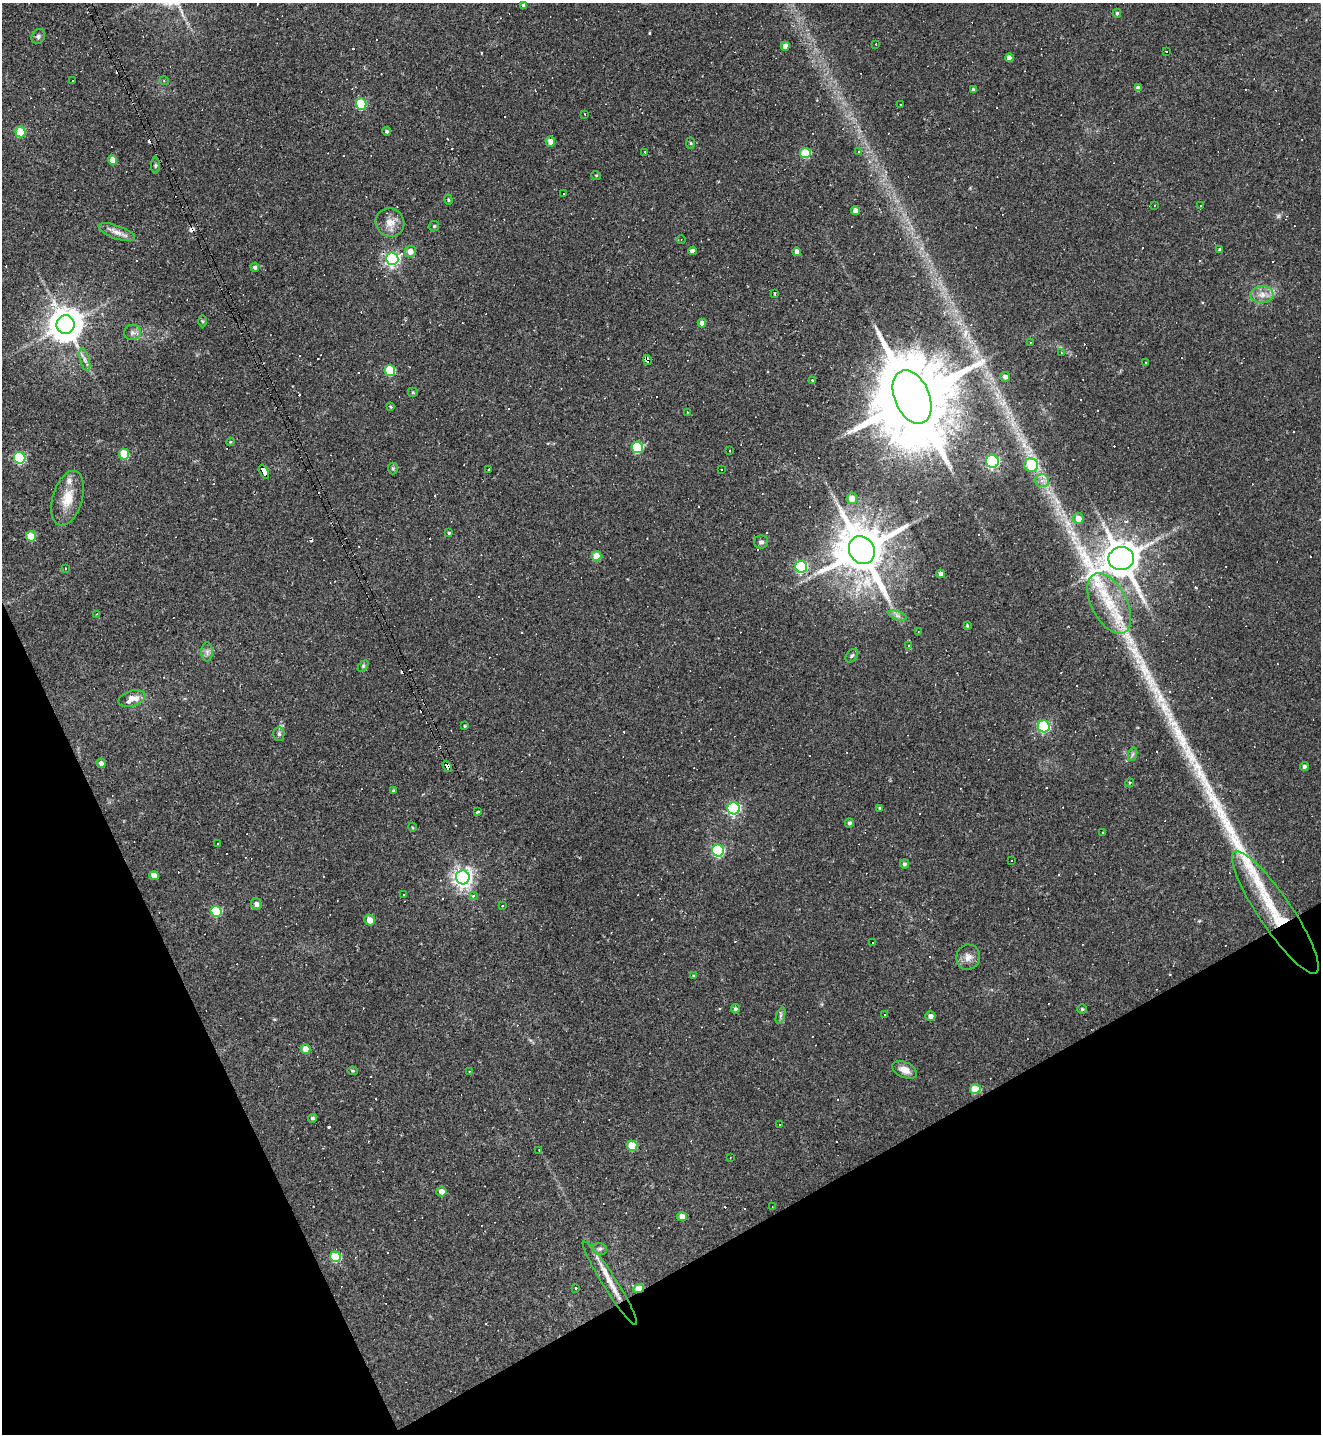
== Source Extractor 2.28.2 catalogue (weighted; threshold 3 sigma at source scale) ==
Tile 14 of 4 x 4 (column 2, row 4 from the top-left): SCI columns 1607-2925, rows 1-1432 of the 5717 x 5726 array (HDU 1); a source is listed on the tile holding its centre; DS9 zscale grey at full resolution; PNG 1323 x 1436 px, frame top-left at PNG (2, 3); each listed source drawn as its Kron ellipse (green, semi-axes under 4 px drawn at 4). Shown black and unused: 22% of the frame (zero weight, under 2 of 3 exposures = <1% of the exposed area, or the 3 px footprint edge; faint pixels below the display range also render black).
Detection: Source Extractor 2.28.2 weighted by HDU 2 'WHT'; one run over the whole footprint, this tile lists its part. Background 0.065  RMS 0.0054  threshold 0.0241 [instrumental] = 3 sigma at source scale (4.5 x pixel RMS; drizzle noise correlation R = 1.50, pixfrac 1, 0.05/0.05 arcsec/px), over >= 5 px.
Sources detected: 230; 1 too faint to see at this stretch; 81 cosmic-ray / hot-pixel residue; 2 long thin detections or spike segments (spike, bleed or trail) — neither listed nor drawn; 1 inside a brighter listed object's ellipse — not listed separately; the other 145 listed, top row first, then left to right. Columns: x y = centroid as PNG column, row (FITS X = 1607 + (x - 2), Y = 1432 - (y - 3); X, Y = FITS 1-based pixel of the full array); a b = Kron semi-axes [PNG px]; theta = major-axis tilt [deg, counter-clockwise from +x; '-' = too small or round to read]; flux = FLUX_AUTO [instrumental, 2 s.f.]
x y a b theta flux
523 5 4 4 - 1.2
1117 13 4 4 - 0.79
38 36 8 6 58 1.3
876 44 2 2 - 0.38
785 46 4 4 - 3.7
1166 51 2 2 - 0.32
1009 58 4 4 - 3.4
72 80 2 2 - 0.47
164 81 4 3 - 0.46
1138 88 4 4 - 2.4
973 90 4 3 - 1.6
361 104 5 5 - 33
900 104 2 2 - 0.42
585 114 3 2 - 0.4
386 131 4 4 - 0.86
20 132 5 5 - 22
550 141 5 5 - 3.7
691 143 6 4 -88 0.58
645 152 3 2 - 0.59
858 152 4 3 - 0.52
805 153 5 5 - 24
113 160 5 4 - 5.8
155 166 8 4 89 0.76
596 175 5 3 - 0.45
564 194 3 3 - 2.3
448 200 5 4 - 0.61
1154 205 3 2 - 0.4
1200 205 3 3 - 5.1
855 211 4 4 - 4.1
390 222 15 14 - 5.5
434 226 5 5 - 0.73
117 232 19 6 -19 3.8
681 239 4 3 - 0.44
1220 250 3 3 - 1.1
410 251 6 5 - 3.9
693 251 4 3 - 5.3
797 252 4 4 - 2.4
392 259 6 6 - 140
255 267 4 4 - 1.3
774 294 3 3 - 1.1
1262 295 11 8 5 4.1
202 321 6 4 -88 0.68
702 323 4 4 - 2.8
65 325 9 9 - 1100
132 332 8 7 - 1.9
1030 342 2 2 - 0.35
1061 352 3 3 - 0.36
85 360 11 4 -74 2
647 360 5 4 - 4.6
1145 362 3 3 - 0.66
390 370 5 5 - 28
1005 377 5 5 - 2
812 380 3 3 - 1.2
413 392 5 5 - 0.74
912 397 28 17 -67 9800
391 407 3 3 - 1
687 412 2 2 - 0.34
230 442 4 3 - 0.48
637 447 5 5 - 38
730 450 3 2 - 0.68
124 454 5 5 - 21
20 458 6 5 - 54
992 461 6 6 - 84
1031 465 7 6 - 19
393 468 6 5 - 0.73
489 470 3 2 - 0.67
722 470 3 3 - 1.3
264 472 7 4 -64 29
1042 481 7 6 - 2.1
68 498 28 15 74 11
852 499 5 5 - 6.8
1078 518 5 5 - 5.1
449 533 4 4 - 0.71
31 536 5 5 - 15
761 542 7 6 - 1.5
862 550 14 12 -62 2900
596 556 5 5 - 10
1121 558 13 11 9 1600
801 567 6 6 - 62
65 568 3 2 - 0.35
941 574 4 4 - 1.9
1109 603 33 17 -63 25
97 614 3 2 - 0.39
898 616 9 4 -19 1.5
967 625 4 3 - 0.58
918 632 3 2 - 0.34
908 645 3 3 - 1.1
207 652 9 6 -90 1.9
852 656 8 5 49 1
363 666 6 4 46 0.72
132 698 14 7 17 6
465 726 4 3 - 0.57
1044 726 6 6 - 71
279 734 7 5 -90 1.1
1133 754 7 4 70 1
101 763 4 4 - 1.9
1304 766 4 4 - 1.1
447 767 6 4 -57 72
1129 783 5 3 - 0.53
393 791 4 3 - 0.64
734 808 6 6 - 84
880 808 4 4 - 0.71
477 812 4 3 - 2
849 823 4 4 - 1.3
412 827 4 3 - 0.46
1102 833 3 2 - 0.56
218 843 3 3 - 0.77
718 850 6 6 - 63
1012 861 2 2 - 0.46
904 864 4 4 - 1.2
154 876 5 4 - 4.2
463 877 7 7 - 280
404 895 2 2 - 0.4
473 896 3 3 - 1.9
256 904 6 5 - 1.6
502 906 3 3 - 0.43
216 911 6 5 - 31
1275 912 73 16 -56 34
370 920 5 5 - 5.1
873 943 2 2 - 0.45
968 957 13 12 - 3.9
694 976 3 3 - 0.56
735 1009 4 4 - 1.1
1082 1009 5 5 - 0.76
885 1014 3 2 - 0.4
781 1015 8 4 71 1.2
930 1016 5 5 - 2
305 1049 5 4 - 7.2
904 1070 13 7 -24 4.1
352 1071 5 4 - 0.63
469 1071 3 2 - 0.41
975 1089 5 5 - 12
312 1118 4 4 - 0.89
780 1125 3 2 - 0.64
632 1146 5 5 - 15
539 1150 3 3 - 0.31
730 1158 3 2 - 0.3
441 1191 5 5 - 3.1
772 1207 3 2 - 0.34
682 1217 5 4 - 5
599 1249 7 5 -17 1.4
335 1257 6 5 - 26
610 1283 49 7 -58 11
576 1288 3 2 - 0.73
639 1289 5 4 - 12
Overlapping masked pixels (flux is a lower limit): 5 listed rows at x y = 647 360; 264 472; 447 767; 1275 912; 639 1289